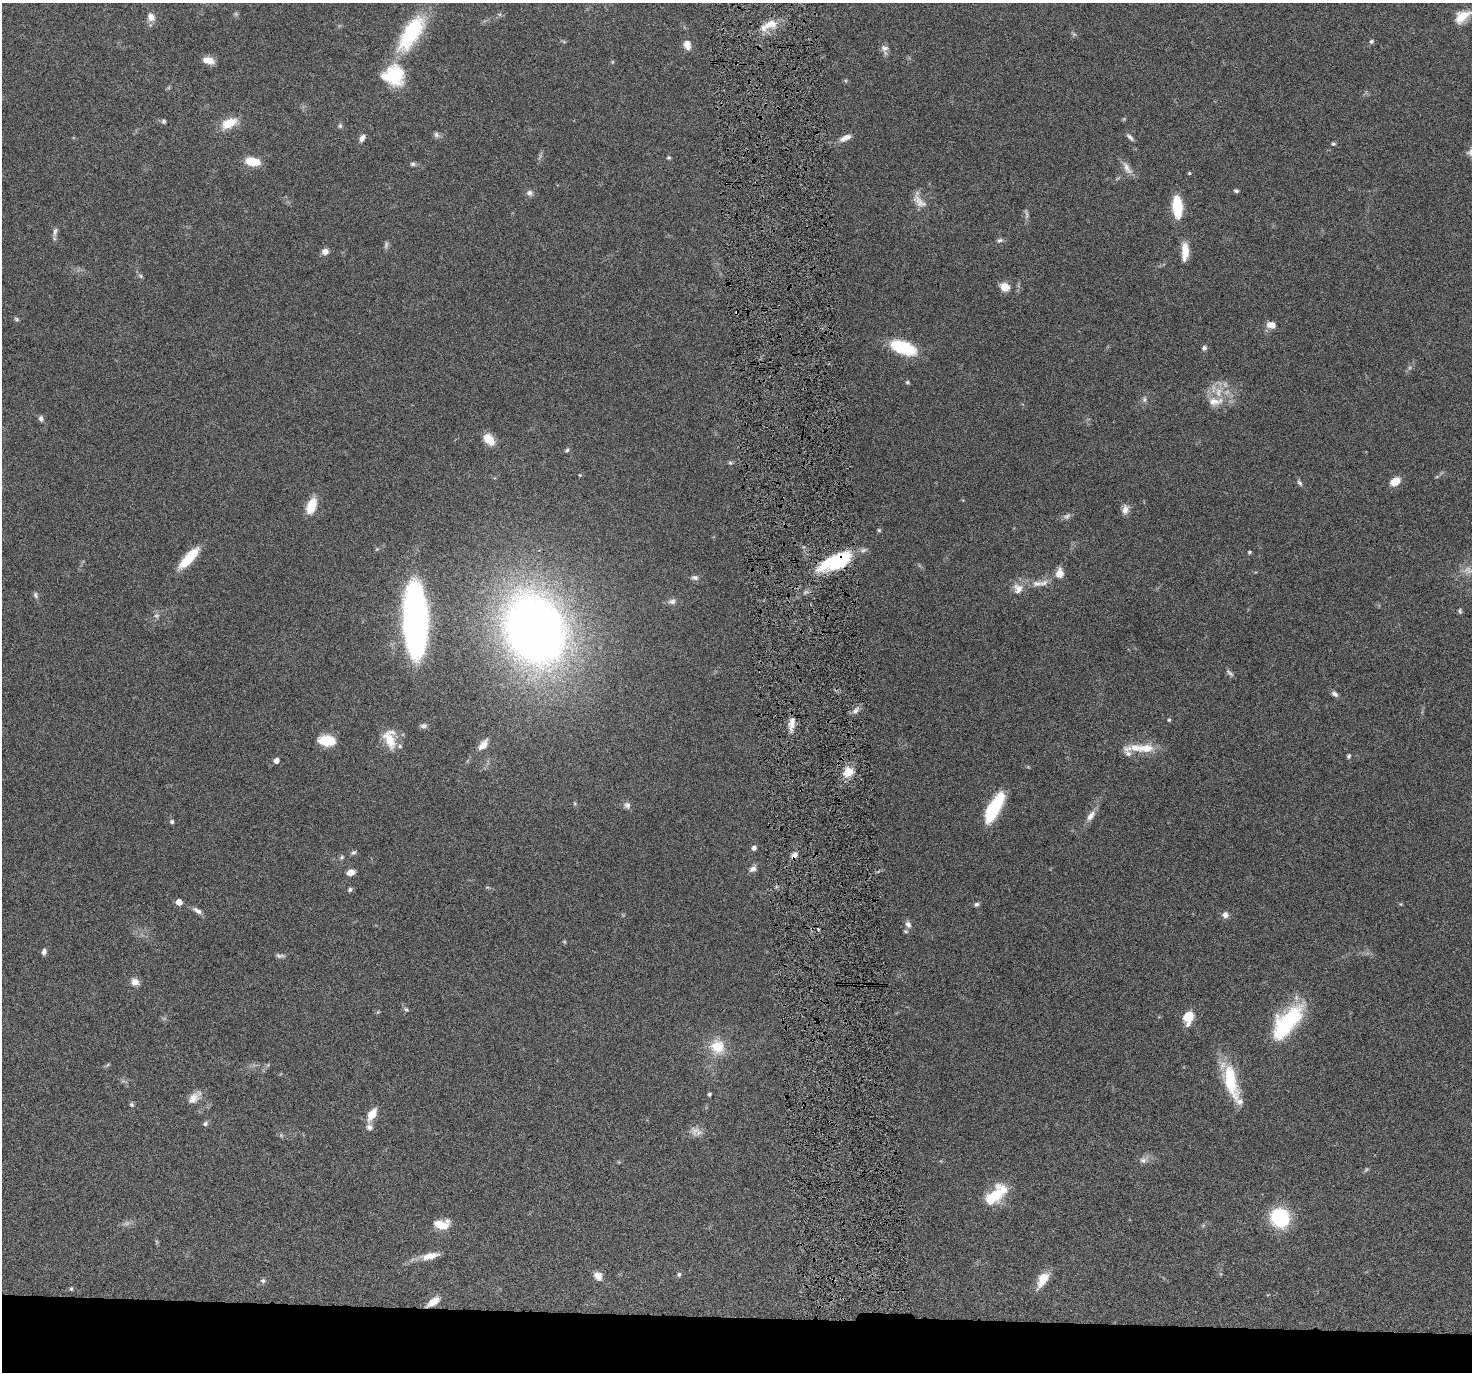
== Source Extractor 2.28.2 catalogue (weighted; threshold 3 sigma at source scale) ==
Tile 8 of 3 x 3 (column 2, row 3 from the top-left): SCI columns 1471-2940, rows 114-1483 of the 4410 x 4337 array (HDU 1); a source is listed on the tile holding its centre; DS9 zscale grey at full resolution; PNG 1474 x 1374 px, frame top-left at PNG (2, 3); no overlay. Shown black and unused: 4% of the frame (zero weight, under 4 of 8 exposures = <1% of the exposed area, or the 3 px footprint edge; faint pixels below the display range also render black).
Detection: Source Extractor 2.28.2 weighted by HDU 2 'WHT'; one run over the whole footprint, this tile lists its part. Background 0.0647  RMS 0.0041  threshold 0.017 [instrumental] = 3 sigma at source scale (4.09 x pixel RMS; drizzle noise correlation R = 1.36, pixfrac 0.8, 0.05/0.05 arcsec/px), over >= 5 px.
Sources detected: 135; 6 too faint to see at this stretch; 1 inside a brighter object's white glare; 1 cosmic-ray / hot-pixel residue — not listed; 8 inside a brighter listed object's ellipse — not listed separately; the other 119 listed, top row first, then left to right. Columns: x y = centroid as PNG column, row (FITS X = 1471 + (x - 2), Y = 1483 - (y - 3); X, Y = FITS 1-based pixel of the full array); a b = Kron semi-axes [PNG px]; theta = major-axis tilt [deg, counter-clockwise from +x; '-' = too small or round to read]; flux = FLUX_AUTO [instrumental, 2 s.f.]
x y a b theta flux
1462 16 19 10 35 6.7
151 17 11 9 -60 2.8
771 24 19 9 16 5.4
411 33 45 18 58 30
1372 41 6 5 - 0.71
687 45 12 8 -68 2.8
885 48 10 8 8 1.6
208 60 13 8 -10 3.6
394 75 23 21 -13 20
164 121 5 5 - 0.82
229 123 21 11 27 7
340 126 6 5 - 0.71
436 135 9 6 -53 1.1
1130 137 10 5 -45 1.1
362 138 10 6 56 1.6
845 138 15 7 26 2.9
1333 144 6 4 -18 0.56
668 158 4 4 - 0.58
253 161 14 8 -10 8.3
413 164 6 5 - 0.77
1127 168 22 8 -60 2.7
1189 173 3 3 - 0.49
1236 191 5 4 - 0.77
529 193 8 8 - 1.3
919 201 24 10 -44 3.7
1177 207 17 7 -86 20
55 232 13 5 81 1.4
1000 240 8 5 11 0.88
386 245 10 5 73 0.88
1185 250 18 8 -88 5.1
325 252 7 7 - 2.2
141 276 7 5 -28 0.7
1005 287 11 10 - 3.8
16 319 7 5 -29 0.62
1271 325 10 7 -12 3.1
903 348 28 12 -20 19
1204 348 6 5 - 0.96
907 382 5 4 - 0.53
1144 399 8 6 90 0.98
1215 401 24 12 4 6.1
41 419 8 5 -69 1.1
489 439 14 9 -50 5.5
567 450 6 5 - 0.68
730 463 6 5 - 0.58
1395 481 11 8 34 4.7
1300 483 9 5 -51 0.95
311 506 19 10 70 7.4
1125 510 13 8 81 2.3
1067 516 10 7 21 1.3
879 530 5 4 - 0.48
1249 552 4 4 - 0.57
189 558 27 9 47 12
836 562 35 14 22 27
1059 573 9 7 80 4.1
695 577 9 6 -8 1.1
1037 583 14 8 9 3
1018 589 15 13 -59 3.7
36 595 9 5 -69 0.95
672 601 11 7 8 1.5
1460 611 6 5 - 0.66
415 620 45 15 -88 200
535 629 56 45 -66 360
1230 673 13 4 -40 0.99
1335 694 9 5 -34 1.2
855 711 8 6 47 1.5
1169 720 5 4 - 0.44
791 724 19 7 86 3.4
423 726 9 6 14 1.2
327 740 13 8 -5 14
389 740 26 13 -63 7.7
483 745 14 7 49 3
1145 748 23 12 3 7.3
1349 756 5 5 - 0.66
276 761 4 4 - 2.2
848 772 13 11 34 5.2
627 805 9 9 - 1.4
994 808 29 10 61 23
1091 816 16 7 53 2.7
172 822 5 4 - 0.87
754 848 5 5 - 1.1
353 852 8 5 29 0.76
794 855 9 6 54 1.8
342 857 6 5 - 0.65
753 869 10 7 36 1.7
350 872 8 6 15 2.9
350 889 6 5 - 0.71
179 902 5 4 - 4.6
976 904 6 5 - 0.93
197 911 14 6 -34 1.8
1225 915 8 7 - 1.8
908 924 9 7 -63 1.8
818 929 3 3 - 1.1
44 952 8 5 79 1.2
280 956 12 5 -2 1.1
135 982 9 8 - 2.7
406 1009 7 5 -37 0.79
378 1012 6 4 43 0.42
1188 1017 14 10 76 8.4
1287 1022 43 18 50 32
717 1047 21 19 -16 8.9
1231 1081 45 15 -76 19
709 1094 4 4 - 0.66
193 1098 16 11 49 3.4
132 1104 6 5 - 0.65
372 1114 15 8 59 5.5
205 1124 6 5 - 0.93
369 1127 8 7 - 1.5
695 1131 13 12 - 2.8
1143 1160 10 8 -8 1.7
995 1195 28 14 42 14
1280 1218 18 16 -49 28
442 1226 21 10 31 5.2
430 1256 22 8 11 4.7
679 1274 7 5 75 0.68
598 1276 12 9 -51 2.5
1043 1280 19 9 60 6
263 1281 7 6 - 0.84
71 1289 5 4 - 0.52
433 1301 15 7 36 4.3
Overlapping masked pixels (flux is a lower limit): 3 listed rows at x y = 836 562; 794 855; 433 1301
Isophote crosses this tile's border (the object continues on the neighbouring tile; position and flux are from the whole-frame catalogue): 1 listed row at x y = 1462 16